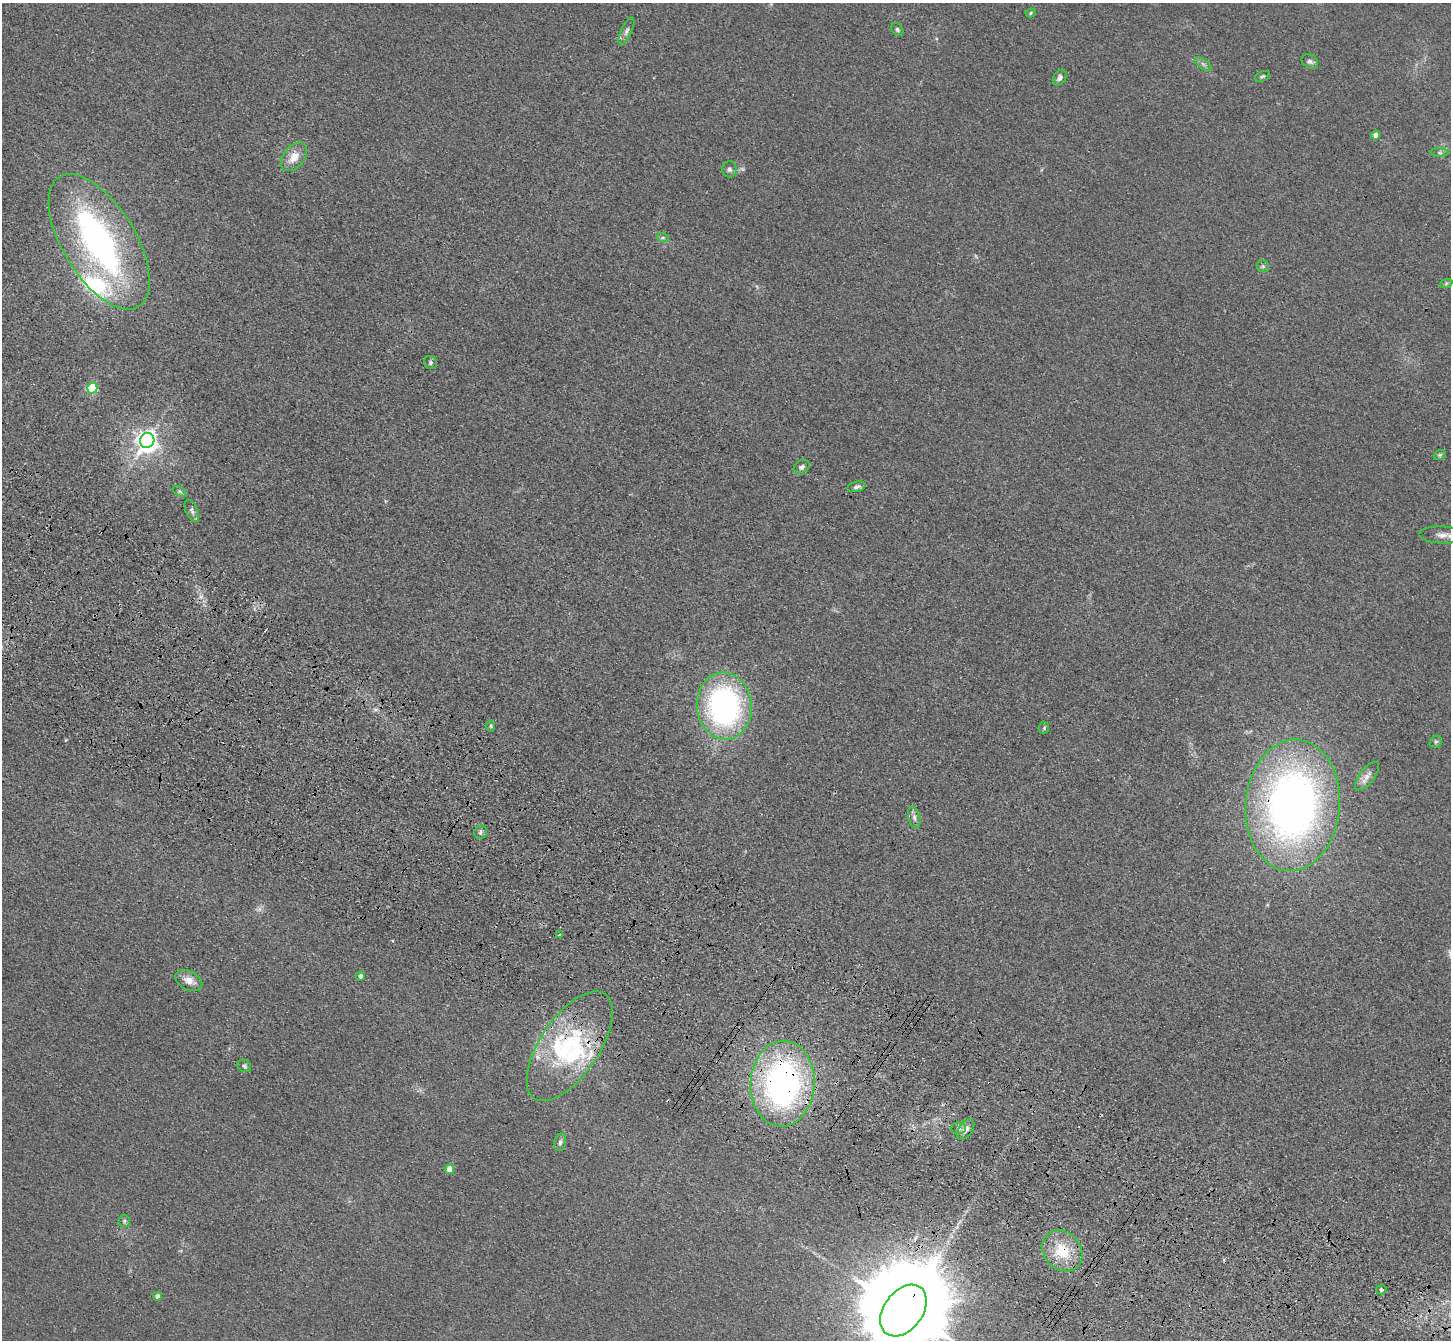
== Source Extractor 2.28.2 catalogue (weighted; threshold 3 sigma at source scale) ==
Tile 6 of 4 x 4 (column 2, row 2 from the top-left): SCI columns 1523-2971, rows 3069-4406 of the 5943 x 6001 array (HDU 1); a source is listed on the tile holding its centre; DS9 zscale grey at full resolution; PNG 1453 x 1342 px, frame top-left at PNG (2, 3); each listed source drawn as its Kron ellipse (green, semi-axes under 4 px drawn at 4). Shown black and unused: <1% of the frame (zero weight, under 3 of 4 exposures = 6% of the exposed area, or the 3 px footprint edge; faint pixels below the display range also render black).
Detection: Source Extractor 2.28.2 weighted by HDU 2 'WHT'; one run over the whole footprint, this tile lists its part. Background 0.0196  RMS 0.0052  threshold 0.0234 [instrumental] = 3 sigma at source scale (4.5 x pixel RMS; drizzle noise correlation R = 1.50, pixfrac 1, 0.05/0.05 arcsec/px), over >= 5 px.
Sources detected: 56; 1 inside a brighter object's white glare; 3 cosmic-ray / hot-pixel residue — neither listed nor drawn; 5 inside a brighter listed object's ellipse — not listed separately; the other 47 listed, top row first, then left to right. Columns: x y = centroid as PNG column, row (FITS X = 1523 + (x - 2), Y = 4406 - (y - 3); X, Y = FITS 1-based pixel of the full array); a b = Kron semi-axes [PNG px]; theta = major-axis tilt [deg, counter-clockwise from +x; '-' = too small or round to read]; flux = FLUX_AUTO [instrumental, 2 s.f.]
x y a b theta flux
1031 13 5 4 - 0.69
897 30 7 5 -52 1.1
626 31 15 5 65 2.1
1310 61 9 6 -30 1.5
1203 64 10 4 -36 1.6
1262 76 8 5 25 1
1060 78 8 6 55 2.1
1376 135 4 4 - 4.5
1439 153 9 4 -1 1.2
294 157 16 10 51 7.7
729 169 8 7 - 1.7
663 238 6 4 -18 0.93
99 242 76 36 -58 180
1263 266 6 5 - 1.1
1446 284 6 4 20 0.84
430 362 7 6 - 1.2
92 388 5 5 - 48
147 440 8 7 - 380
1440 455 6 4 21 0.85
802 467 8 6 32 1.7
856 487 9 5 13 1.5
179 491 7 4 -31 0.99
192 511 12 6 -66 1.9
1442 535 23 8 -2 5
724 706 33 27 -84 130
491 726 6 4 -89 0.68
1044 728 6 5 - 0.83
1436 742 7 5 43 1
1367 776 17 7 52 3.5
1293 805 66 47 85 330
914 817 11 6 -77 2.1
481 832 7 6 - 1.5
559 935 2 2 - 0.5
360 976 4 4 - 1.8
189 980 14 9 -29 5.2
570 1046 63 29 56 63
244 1066 7 6 - 1.1
783 1084 43 32 87 180
958 1128 7 6 - 1.5
965 1129 12 7 54 4
560 1142 9 6 75 1.5
449 1169 5 4 - 5.9
124 1221 6 5 - 1.2
1062 1251 22 18 -47 18
1381 1290 5 5 - 1.1
157 1296 4 4 - 2.3
903 1310 29 19 53 14000
Overlapping masked pixels (flux is a lower limit): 6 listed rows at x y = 1293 805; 570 1046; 783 1084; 965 1129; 1062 1251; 903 1310
Isophote crosses this tile's border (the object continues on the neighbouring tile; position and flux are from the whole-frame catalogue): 2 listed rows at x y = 1442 535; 903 1310